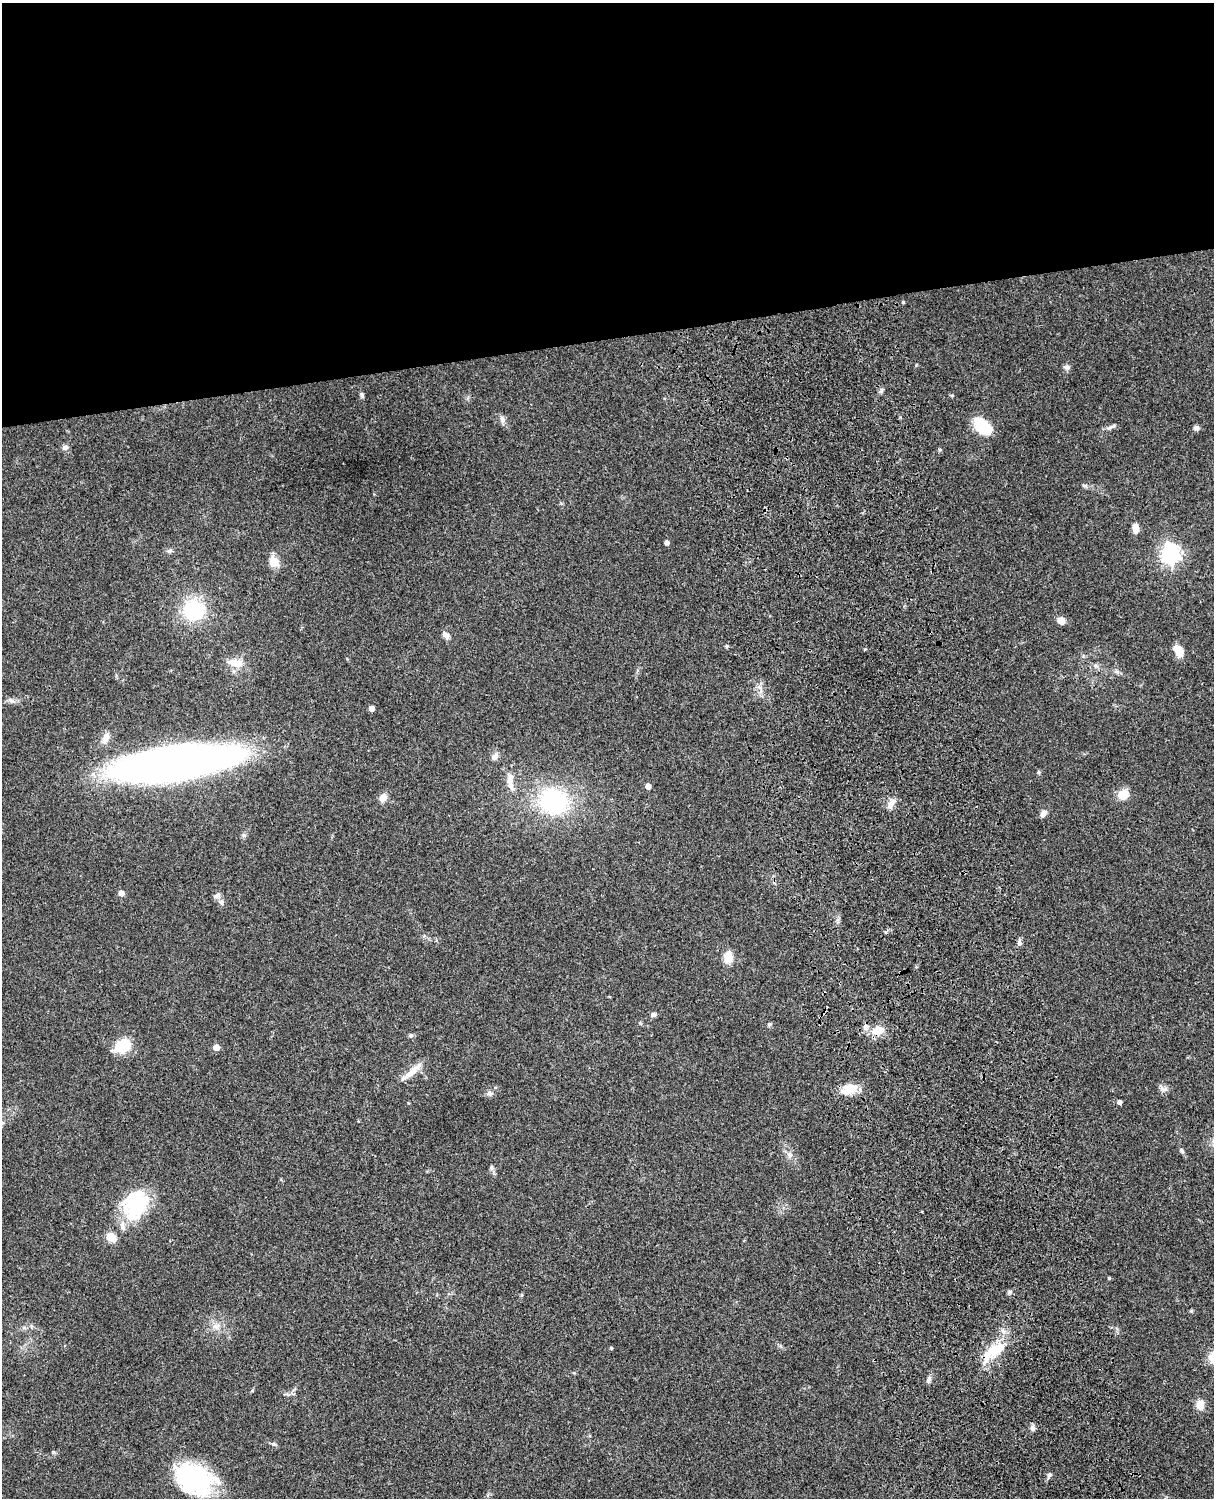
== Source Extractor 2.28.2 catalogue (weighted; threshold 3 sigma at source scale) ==
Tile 2 of 4 x 3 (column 2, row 1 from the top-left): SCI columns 1334-2545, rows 3270-4765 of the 5089 x 4929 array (HDU 1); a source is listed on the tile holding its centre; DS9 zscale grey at full resolution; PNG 1216 x 1500 px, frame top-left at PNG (2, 3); no overlay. Shown black and unused: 23% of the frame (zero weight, under 3 of 4 exposures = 6% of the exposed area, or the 3 px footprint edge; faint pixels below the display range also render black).
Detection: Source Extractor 2.28.2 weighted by HDU 2 'WHT'; one run over the whole footprint, this tile lists its part. Background 0.0839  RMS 0.006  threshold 0.0272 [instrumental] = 3 sigma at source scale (4.5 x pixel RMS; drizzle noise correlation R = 1.50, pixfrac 1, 0.05/0.05 arcsec/px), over >= 5 px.
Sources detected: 69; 1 inside a brighter object's white glare — not listed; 2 inside a brighter listed object's ellipse — not listed separately; the other 66 listed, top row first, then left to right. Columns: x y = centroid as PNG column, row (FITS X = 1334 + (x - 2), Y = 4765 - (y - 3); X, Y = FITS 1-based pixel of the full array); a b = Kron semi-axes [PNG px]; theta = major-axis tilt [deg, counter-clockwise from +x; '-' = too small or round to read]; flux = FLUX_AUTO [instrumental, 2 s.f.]
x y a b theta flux
903 302 4 4 - 0.66
1067 367 9 6 2 1.7
362 395 10 4 -69 1.2
502 419 10 7 -81 2.4
982 426 18 11 -40 26
1112 426 11 4 23 1.6
1197 428 7 6 - 1.7
65 447 8 6 16 2
940 450 5 3 - 0.66
1085 486 8 3 -19 1.1
1136 529 11 7 -78 4.1
667 542 4 4 - 1.9
170 551 8 5 52 1.3
1170 554 7 7 - 280
274 562 13 11 -59 7
193 610 22 22 - 36
1061 621 8 7 - 4.4
446 635 11 7 -40 2.5
727 646 4 4 - 0.87
1179 651 12 7 -52 9.1
236 663 23 10 -8 7.5
1116 671 7 4 -19 1.2
372 708 4 4 - 3.7
106 738 15 8 71 4.5
495 756 11 7 50 2.6
175 762 81 21 9 640
1038 772 6 4 -89 0.74
510 779 14 8 77 4.2
648 786 5 4 - 3.4
1123 794 15 12 36 6.5
383 797 10 8 57 4.4
553 801 27 24 -34 67
891 804 16 7 67 3.7
1043 814 10 6 55 2.8
244 835 6 6 - 1.2
121 893 5 5 - 4.4
216 896 10 6 17 2
221 902 8 6 -74 1.7
1019 942 9 5 -77 1.5
728 957 16 11 -87 6.7
653 1014 7 5 14 1.5
769 1024 6 4 20 0.92
878 1030 19 10 18 8.1
411 1035 6 4 43 0.89
123 1046 17 12 26 19
216 1047 5 5 - 5.6
411 1072 35 7 41 7.3
851 1088 21 13 19 9
1163 1089 12 5 -17 2
490 1093 10 6 -2 1.8
1120 1102 4 4 - 1.9
1182 1150 8 5 -54 1.2
790 1155 9 7 -78 2.8
491 1167 9 4 -90 1.3
135 1205 36 26 62 41
111 1237 13 11 -40 4.9
1109 1278 4 4 - 0.64
216 1326 13 6 15 3.2
611 1348 4 3 - 0.77
996 1349 28 15 27 17
929 1379 8 5 75 1.9
1200 1404 10 9 - 5.4
1033 1428 8 6 89 2
274 1444 8 5 -26 1.2
1049 1475 8 5 62 1.5
194 1480 42 32 -32 67
Overlapping masked pixels (flux is a lower limit): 1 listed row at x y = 996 1349
Unlisted compact peaks at least as high as the median listed source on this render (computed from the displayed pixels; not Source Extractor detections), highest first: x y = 1010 1292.